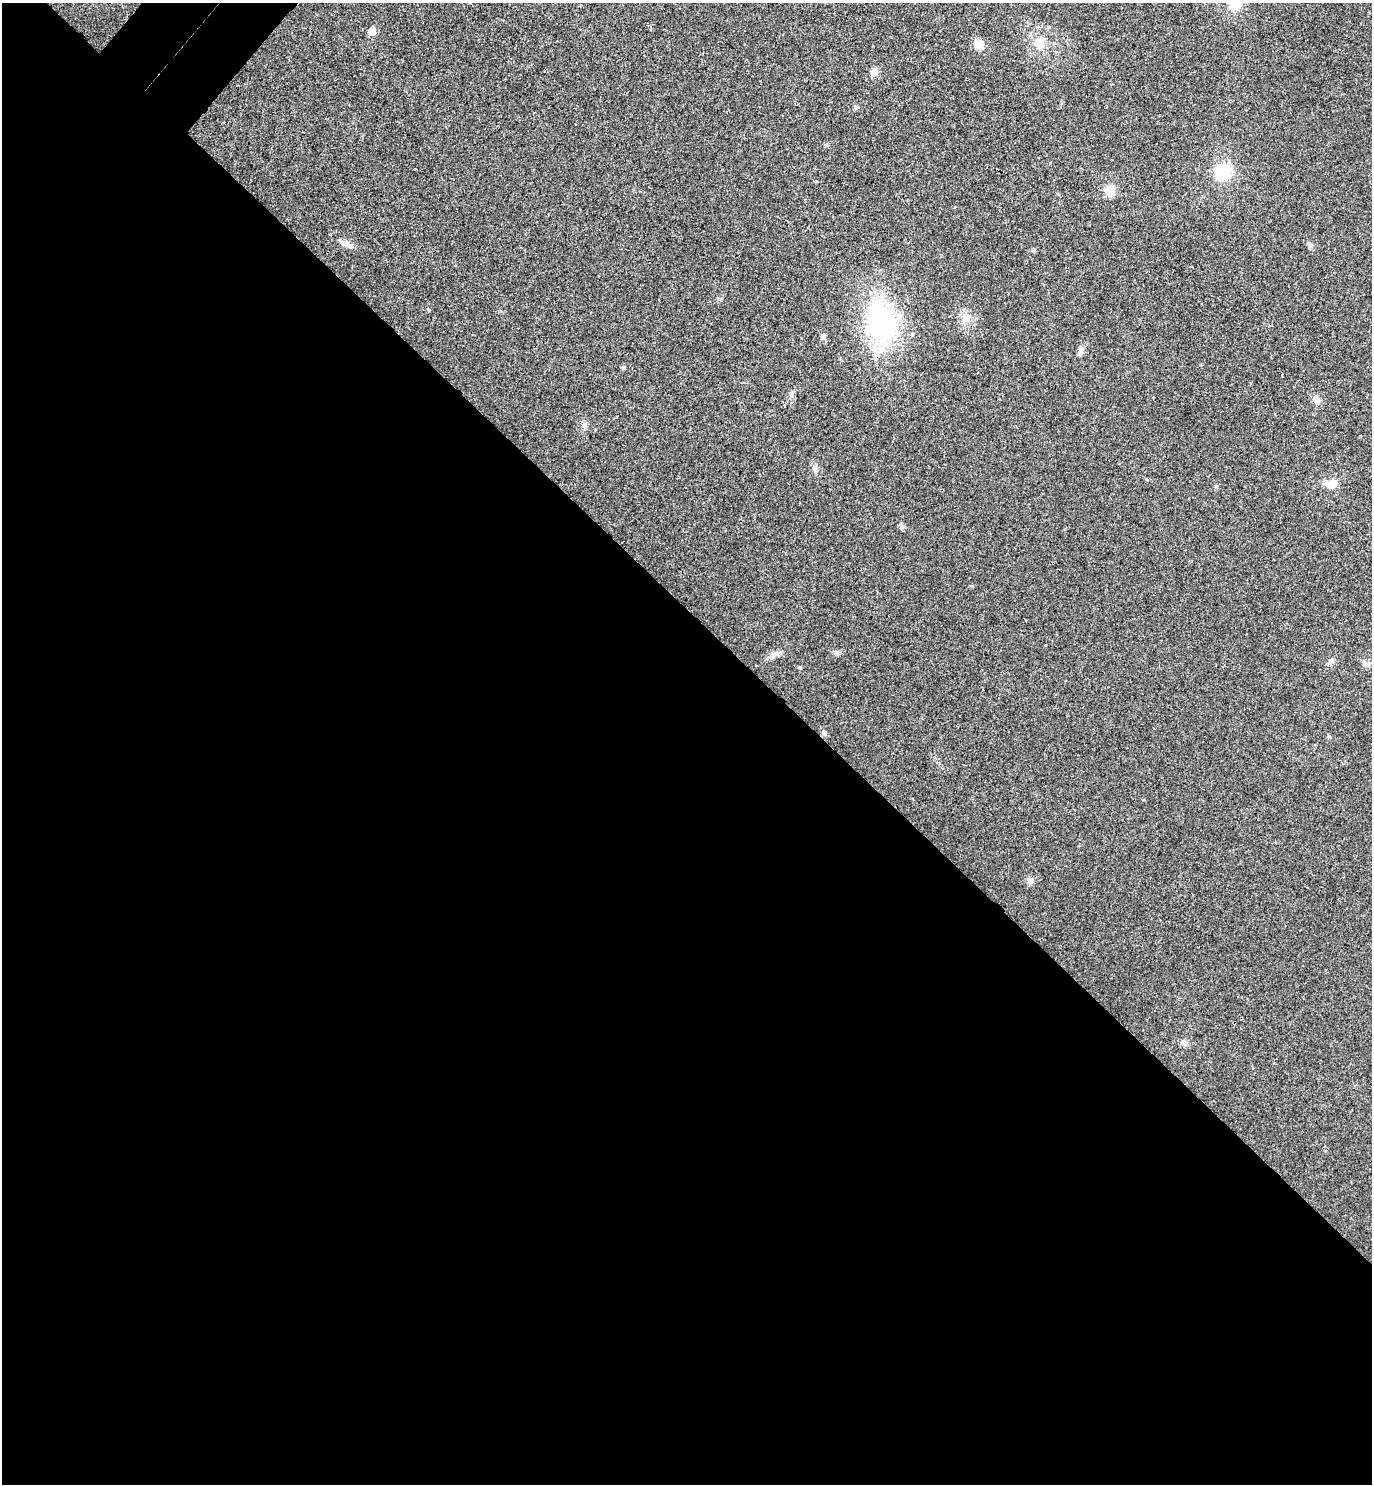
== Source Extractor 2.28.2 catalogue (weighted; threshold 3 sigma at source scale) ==
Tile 14 of 4 x 4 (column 2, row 4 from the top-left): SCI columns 1571-2940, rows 45-1526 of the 6021 x 6015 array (HDU 1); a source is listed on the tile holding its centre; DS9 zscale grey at full resolution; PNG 1374 x 1486 px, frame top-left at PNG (2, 3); no overlay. Shown black and unused: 60% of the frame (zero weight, under 3 of 4 exposures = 6% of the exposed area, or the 3 px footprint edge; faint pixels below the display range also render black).
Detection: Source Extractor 2.28.2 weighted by HDU 2 'WHT'; one run over the whole footprint, this tile lists its part. Background 0.0407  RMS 0.0068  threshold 0.0307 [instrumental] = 3 sigma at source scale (4.5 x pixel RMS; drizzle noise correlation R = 1.50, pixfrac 1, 0.05/0.05 arcsec/px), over >= 5 px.
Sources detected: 27; all 27 listed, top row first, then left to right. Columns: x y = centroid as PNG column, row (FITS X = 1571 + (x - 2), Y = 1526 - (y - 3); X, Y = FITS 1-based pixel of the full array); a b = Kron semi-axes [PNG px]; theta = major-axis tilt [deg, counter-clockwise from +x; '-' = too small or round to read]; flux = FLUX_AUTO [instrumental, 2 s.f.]
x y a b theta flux
371 32 6 6 - 6.4
1039 43 18 14 -34 9.8
979 44 12 10 -68 5.8
874 72 9 7 63 4.1
826 145 5 4 - 1.2
1223 172 19 16 71 21
1110 190 11 10 - 7.8
348 245 14 7 -37 3.7
1309 245 9 5 -57 1.5
965 318 9 7 90 3.4
881 323 54 36 -74 92
824 337 7 4 -71 1.4
1081 350 11 7 76 2.9
623 367 5 4 - 1.1
791 393 7 4 44 1.4
1316 400 9 7 -68 3.9
584 425 7 6 - 1.7
815 468 8 7 - 2
1331 484 11 9 22 7.5
1216 486 5 5 - 0.96
902 526 6 6 - 1.5
836 653 7 5 -37 1.5
774 655 8 4 52 1.8
1331 660 8 5 53 1.5
824 733 8 5 -72 1.6
1030 880 9 7 -90 2.5
1184 1042 8 8 - 2.6
Unlisted compact peaks at least as high as the median listed source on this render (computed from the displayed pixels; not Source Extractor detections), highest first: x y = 855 107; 1058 194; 800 667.